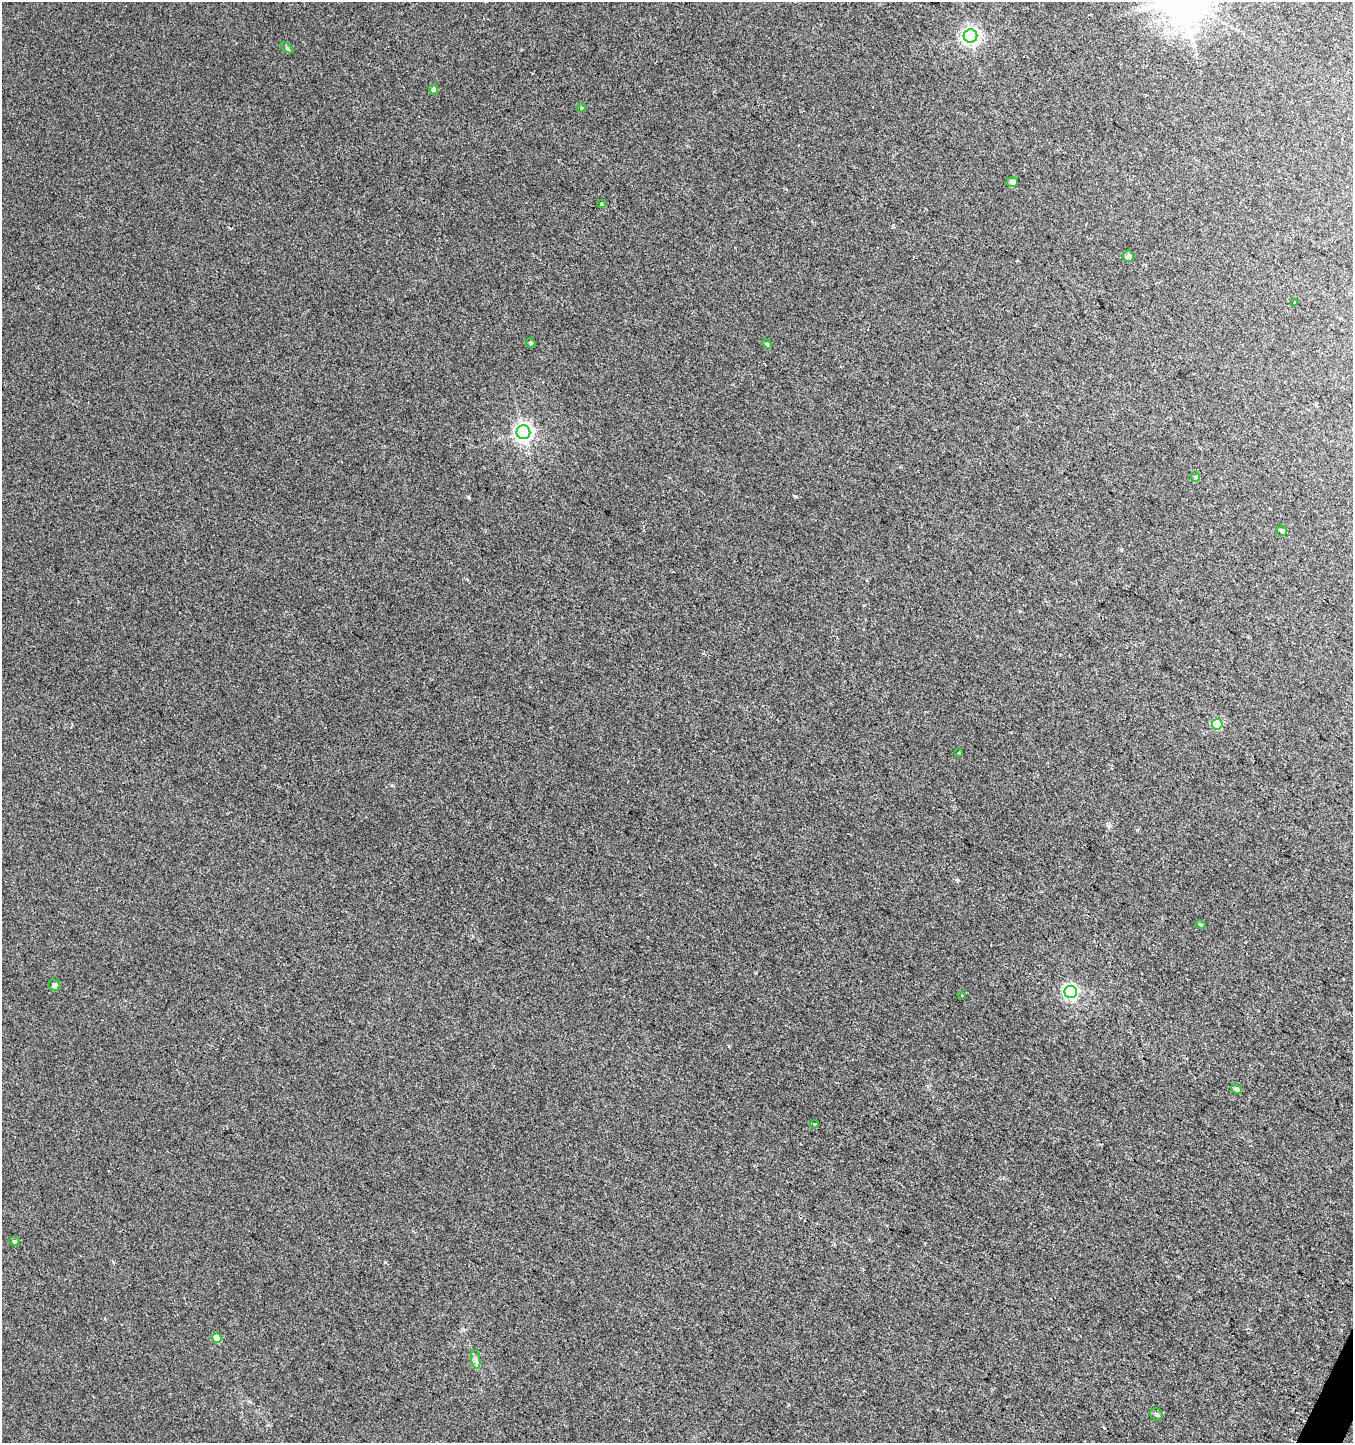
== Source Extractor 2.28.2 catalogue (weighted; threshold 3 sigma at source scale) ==
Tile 6 of 4 x 4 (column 2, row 2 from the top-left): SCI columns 1616-2966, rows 2884-4324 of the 5867 x 5772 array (HDU 1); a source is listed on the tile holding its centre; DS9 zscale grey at full resolution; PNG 1355 x 1445 px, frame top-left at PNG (2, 2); each listed source drawn as its Kron ellipse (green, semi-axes under 4 px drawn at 4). Shown black and unused: <1% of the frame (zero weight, under 2 of 3 exposures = <1% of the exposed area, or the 3 px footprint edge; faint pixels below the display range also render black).
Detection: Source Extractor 2.28.2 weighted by HDU 2 'WHT'; one run over the whole footprint, this tile lists its part. Background 0.00459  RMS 0.0059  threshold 0.0265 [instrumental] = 3 sigma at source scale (4.5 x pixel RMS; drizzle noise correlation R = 1.50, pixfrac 1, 0.0396/0.0396 arcsec/px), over >= 5 px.
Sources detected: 27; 2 cosmic-ray / hot-pixel residue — neither listed nor drawn; the other 25 listed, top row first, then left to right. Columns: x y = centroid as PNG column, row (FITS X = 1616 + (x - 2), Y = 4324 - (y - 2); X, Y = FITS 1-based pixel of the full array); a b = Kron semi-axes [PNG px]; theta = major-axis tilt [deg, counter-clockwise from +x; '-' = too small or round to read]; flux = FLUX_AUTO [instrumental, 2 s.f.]
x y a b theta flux
970 36 7 6 - 230
287 48 7 3 -37 0.78
434 89 5 4 - 1.8
581 108 5 4 - 0.65
1012 182 6 5 - 3
601 204 4 3 - 0.5
1128 256 6 6 - 1.9
1295 302 3 3 - 3.8
531 343 5 4 - 1.1
767 344 6 3 -45 0.71
523 432 7 7 - 290
1195 477 5 4 - 0.78
1282 531 5 5 - 1.7
1217 724 5 5 - 26
959 753 4 2 - 0.52
1200 924 5 3 - 0.52
55 985 6 5 - 2
1071 992 6 6 - 140
961 995 3 3 - 1.3
1236 1089 6 5 - 2.2
814 1124 4 3 - 1.4
15 1241 5 4 - 0.78
217 1338 5 4 - 8.6
476 1359 9 4 -80 1.8
1156 1414 6 5 - 1.3
Unlisted compact peaks at least as high as the median listed source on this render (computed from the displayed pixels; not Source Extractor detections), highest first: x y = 468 497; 385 1262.